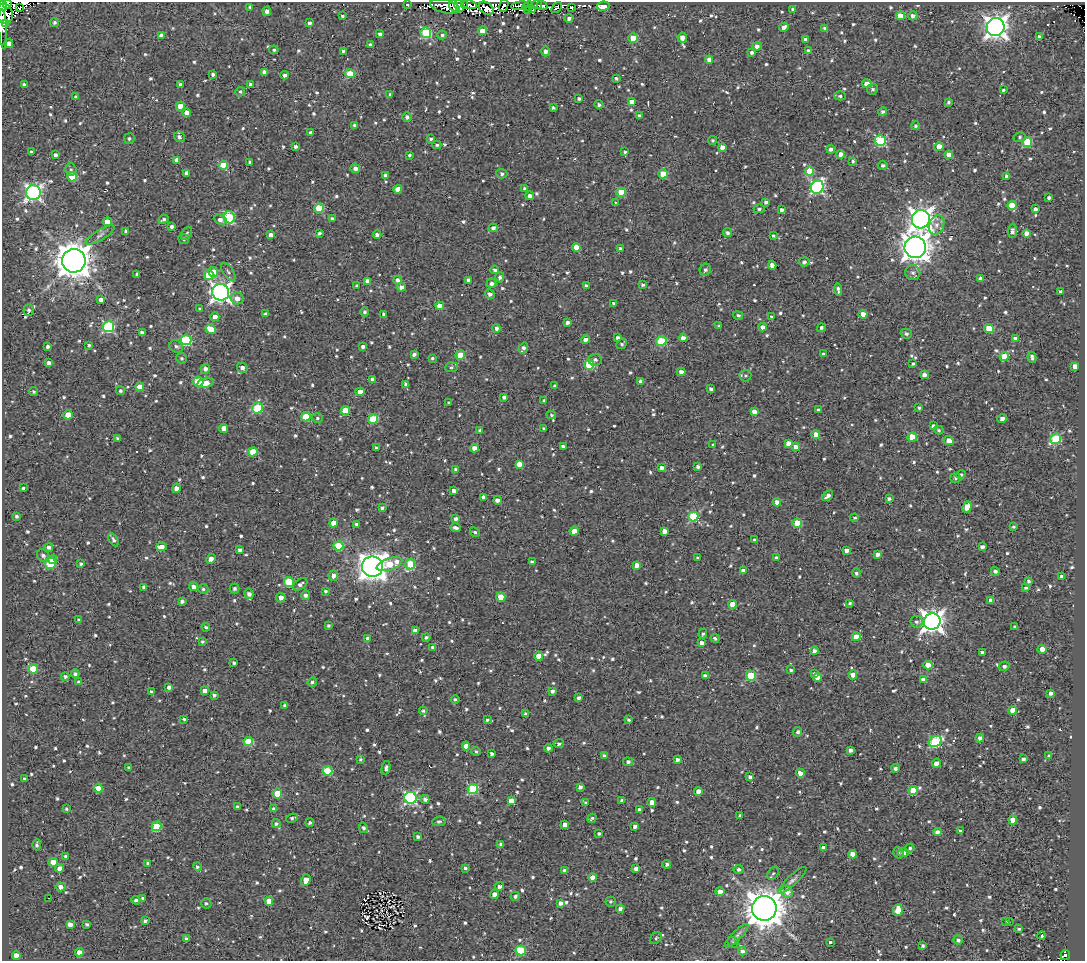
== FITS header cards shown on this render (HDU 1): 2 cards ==
NAXIS1  =                 1083
NAXIS2  =                  959

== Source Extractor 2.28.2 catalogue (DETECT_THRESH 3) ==
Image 1083 x 959 px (HDU 1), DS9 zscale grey, 1 PNG px = 1 image px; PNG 1087 x 963 px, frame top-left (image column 1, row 959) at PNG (2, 2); each listed source drawn as its Kron ellipse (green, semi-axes under 4 px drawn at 4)
Background 1.33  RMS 4.8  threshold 14.4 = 3 sigma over >= 5 px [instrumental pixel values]
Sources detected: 1014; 6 with non-positive FLUX_AUTO (blend fragments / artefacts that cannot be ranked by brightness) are neither listed nor drawn; of the other 1008, the 500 brightest by FLUX_AUTO listed and drawn (508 fainter detections omitted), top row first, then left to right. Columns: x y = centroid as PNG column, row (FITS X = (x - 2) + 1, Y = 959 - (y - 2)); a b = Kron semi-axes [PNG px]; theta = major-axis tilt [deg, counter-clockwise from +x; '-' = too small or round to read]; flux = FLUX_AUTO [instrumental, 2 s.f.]
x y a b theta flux
7 4 5 4 - 3100
407 4 3 3 - 680
465 5 4 3 - 3300
470 5 7 3 -11 7800
504 5 7 3 72 3100
536 5 6 2 9 2500
3 6 5 3 - 3100
445 6 15 6 -13 3900
454 6 6 4 -67 6800
459 6 6 4 -59 3300
520 6 9 4 7 790
527 6 6 2 42 760
542 6 5 4 - 7100
603 6 6 4 8 9100
250 7 3 3 - 560
557 7 6 3 50 1600
572 7 4 2 - 560
20 8 4 2 - 2400
486 8 8 5 -33 5500
528 9 3 2 - 710
793 9 4 3 - 760
532 10 3 2 - 640
267 11 4 4 - 1700
5 14 10 8 -70 14000
342 16 3 3 - 540
900 16 4 4 - 6300
913 16 4 4 - 1300
569 18 4 4 - 1000
54 22 4 4 - 600
5 23 4 3 - 7800
309 23 4 3 - 800
784 27 5 4 - 1800
996 27 9 9 - 230000
825 28 4 4 - 620
3 29 20 2 -86 3600
482 31 4 4 - 4800
426 33 5 5 - 23000
380 34 4 4 - 940
161 35 4 4 - 1400
442 35 5 4 - 760
1039 37 4 3 - 1200
633 38 5 4 - 6600
682 38 5 4 - 1800
805 39 4 3 - 830
9 43 4 4 - 2700
371 45 4 3 - 1100
757 46 4 4 - 1400
274 50 5 4 - 560
808 50 4 4 - 890
343 51 4 4 - 800
546 51 5 4 - 1300
752 52 4 3 - 820
709 60 4 4 - 2300
264 72 4 4 - 2500
213 74 4 3 - 860
350 74 5 4 - 9900
285 75 4 4 - 1000
616 78 3 3 - 600
180 84 3 3 - 570
250 84 4 4 - 790
867 84 5 4 - 4200
24 85 3 3 - 790
872 89 5 5 - 710
1003 90 3 3 - 540
240 92 5 4 - 620
390 94 4 3 - 670
840 96 6 4 0 610
76 97 4 3 - 710
579 98 4 3 - 740
631 102 4 4 - 2000
948 102 4 3 - 620
599 105 4 4 - 910
180 106 5 4 - 3300
553 108 3 3 - 560
883 112 4 4 - 870
186 113 4 4 - 3000
639 116 4 3 - 910
407 117 4 4 - 1000
354 125 3 3 - 630
915 126 4 4 - 620
310 132 3 3 - 590
179 137 5 5 - 1100
1020 137 6 5 - 610
129 138 5 5 - 740
431 139 3 3 - 580
713 140 4 4 - 610
880 141 5 5 - 29000
1027 142 5 5 - 14000
437 145 4 3 - 670
295 146 3 3 - 850
722 147 4 4 - 2200
939 147 4 4 - 4800
831 149 4 4 - 1200
32 152 4 3 - 1200
625 152 4 3 - 550
841 154 4 4 - 3300
55 155 4 4 - 1100
410 155 3 3 - 600
949 155 4 4 - 3000
177 160 4 4 - 2200
853 161 3 3 - 570
249 162 3 3 - 610
223 165 4 4 - 8200
883 165 5 4 - 980
355 168 5 4 - 1500
71 170 6 5 - 760
809 171 4 4 - 8400
187 173 4 4 - 1700
502 174 5 5 - 880
663 174 4 4 - 8000
385 175 4 3 - 670
1007 176 4 4 - 1500
72 177 5 5 - 9100
817 187 7 6 - 59000
524 188 4 4 - 560
398 189 4 4 - 3900
33 192 7 7 - 100000
621 192 4 4 - 9000
530 196 4 4 - 1200
1049 197 3 3 - 790
615 202 3 2 - 670
766 202 4 4 - 860
1012 205 4 4 - 8000
319 208 5 4 - 14000
759 209 5 4 - 710
1035 209 4 3 - 1200
782 210 4 3 - 1300
229 217 6 5 - 23000
332 218 4 3 - 580
164 219 5 4 - 780
921 219 9 9 - 240000
220 220 7 4 -26 1700
107 222 4 4 - 4000
937 225 10 7 67 1900
172 226 3 3 - 930
493 228 4 4 - 990
126 231 4 3 - 1000
1012 231 7 4 88 1200
319 233 4 3 - 570
727 233 4 4 - 940
186 234 7 5 59 620
1027 234 4 4 - 4100
100 235 16 5 30 1300
271 235 4 4 - 1900
377 235 4 4 - 1300
773 235 4 4 - 600
184 239 5 5 - 560
576 247 4 4 - 2800
915 247 10 10 - 390000
620 249 4 4 - 950
74 261 12 11 - 670000
804 262 5 4 - 870
772 265 4 4 - 2100
495 270 4 4 - 900
705 270 6 5 - 800
213 272 5 5 - 4600
228 272 10 5 -57 850
913 273 7 7 - 1200
137 274 4 3 - 700
209 275 5 4 - 9000
500 277 5 4 - 900
980 278 4 3 - 1100
398 280 4 4 - 1200
468 280 4 3 - 1100
367 281 4 4 - 1800
491 283 5 4 - 1100
642 285 3 3 - 640
357 286 3 3 - 590
586 286 4 3 - 750
401 287 4 4 - 1500
838 289 6 3 -83 900
221 292 8 8 - 150000
1060 292 3 3 - 910
490 294 5 4 - 1200
237 298 6 6 - 2000
101 300 4 4 - 1400
613 303 3 3 - 570
440 306 4 4 - 4000
200 309 4 3 - 660
29 310 6 5 - 810
365 312 4 4 - 820
265 314 4 3 - 650
384 314 4 3 - 650
863 314 4 4 - 2800
738 315 5 4 - 680
215 317 4 4 - 2400
771 317 4 3 - 820
567 322 4 4 - 950
719 326 4 3 - 560
108 327 6 5 - 36000
763 327 4 4 - 2300
496 328 4 4 - 1100
821 328 4 4 - 800
211 329 5 4 - 6400
989 329 5 4 - 8800
142 333 4 3 - 1200
906 334 6 5 - 870
617 337 4 4 - 810
683 338 4 4 - 2000
1015 339 4 4 - 2000
186 340 5 5 - 29000
586 340 4 4 - 2100
661 341 5 4 - 19000
622 344 6 4 41 610
89 345 3 3 - 540
48 346 3 3 - 920
176 346 7 5 -30 820
363 347 4 4 - 1200
523 348 6 3 57 1200
414 354 4 3 - 960
823 354 3 3 - 580
460 355 4 4 - 9300
1004 356 4 4 - 8000
1032 357 6 3 -74 1100
181 358 6 5 - 660
432 358 4 4 - 570
595 360 7 6 - 1000
49 363 4 4 - 1200
913 364 4 4 - 550
589 365 5 5 - 16000
1075 366 4 4 - 2500
451 367 6 5 - 720
242 368 5 4 - 1500
205 369 5 4 - 1300
681 372 4 4 - 1500
745 375 6 6 - 740
924 375 4 4 - 1800
372 379 4 3 - 1400
198 382 5 5 - 15000
641 382 4 4 - 2300
205 383 8 5 14 4000
406 384 4 3 - 990
554 386 3 3 - 570
140 387 4 4 - 4500
711 389 4 3 - 1100
34 391 4 4 - 600
120 391 5 4 - 700
360 392 4 4 - 3400
504 397 4 4 - 1100
544 400 3 3 - 560
449 403 4 3 - 750
258 408 6 5 - 18000
919 408 3 3 - 570
345 410 4 4 - 7100
818 410 3 3 - 550
754 412 4 4 - 2400
68 415 4 4 - 6300
551 415 5 4 - 600
306 417 5 4 - 9500
317 418 5 4 - 590
373 419 5 5 - 15000
1002 419 4 4 - 1300
933 426 4 4 - 1100
224 428 4 4 - 4300
544 429 4 3 - 800
480 430 3 3 - 540
939 430 5 4 - 610
816 434 4 4 - 4000
912 437 5 4 - 9500
118 438 4 3 - 660
1056 439 6 5 - 20000
949 441 5 4 - 3200
788 443 4 4 - 2100
713 445 4 3 - 620
563 447 4 4 - 1400
795 447 4 4 - 2300
376 448 3 3 - 680
474 448 4 4 - 2200
253 452 4 4 - 9200
519 464 4 4 - 3900
698 466 4 3 - 980
662 468 4 3 - 1200
456 470 4 4 - 1100
961 475 5 4 - 590
955 478 5 4 - 560
23 488 4 3 - 540
176 488 5 4 - 1800
454 491 4 3 - 1200
828 496 6 4 41 1600
484 497 4 4 - 2100
889 498 4 3 - 620
497 500 4 4 - 1300
777 502 4 4 - 1800
967 507 5 4 - 6600
382 508 4 3 - 650
16 516 3 3 - 750
693 516 5 5 - 21000
854 518 4 3 - 550
455 519 4 3 - 1000
333 523 4 4 - 3700
797 523 4 4 - 8300
356 524 4 4 - 620
1013 527 4 3 - 550
456 528 5 3 - 1100
574 531 4 4 - 5400
664 531 4 4 - 2200
475 532 5 4 - 560
113 540 7 4 -60 910
755 540 3 3 - 670
338 546 5 4 - 15000
49 547 4 4 - 1100
161 547 5 4 - 3800
982 547 4 3 - 1400
240 550 4 4 - 1000
846 550 4 3 - 1700
877 554 4 4 - 1600
43 555 7 5 -49 1000
698 558 3 3 - 550
776 558 4 3 - 780
211 559 5 4 - 1800
53 560 4 4 - 2700
532 562 4 3 - 660
50 564 5 5 - 13000
81 564 3 3 - 600
389 564 13 6 18 8800
410 564 6 4 61 12000
637 565 4 4 - 2400
372 567 10 10 - 360000
743 571 4 4 - 1900
995 571 4 4 - 990
856 573 4 4 - 690
333 576 5 4 - 1600
1062 576 3 3 - 1100
1028 581 4 3 - 760
289 582 5 5 - 14000
300 584 8 5 36 1000
144 587 4 3 - 950
193 587 4 4 - 1600
1026 588 3 3 - 540
203 589 5 5 - 740
235 589 5 5 - 800
325 591 4 3 - 660
249 594 5 4 - 1400
305 595 4 4 - 1200
501 597 4 4 - 7200
281 598 4 4 - 2100
991 600 4 3 - 1700
182 601 4 3 - 920
850 603 4 3 - 590
733 604 4 4 - 5300
79 620 4 3 - 570
932 621 8 8 - 240000
916 622 6 6 - 820
329 626 3 3 - 630
206 627 4 3 - 550
1015 627 4 4 - 1000
415 631 4 4 - 2700
703 634 5 4 - 630
426 637 4 3 - 710
856 637 4 4 - 5100
715 638 4 3 - 620
368 639 4 4 - 1900
202 642 3 3 - 570
701 643 4 4 - 1500
433 648 4 4 - 1500
1042 649 4 4 - 4700
814 651 4 4 - 1000
982 652 4 3 - 700
539 656 4 4 - 4300
234 663 3 3 - 630
928 665 4 4 - 5300
1004 666 5 4 - 1100
33 669 4 4 - 7900
791 670 3 3 - 660
75 674 4 4 - 770
814 674 4 4 - 740
853 675 4 4 - 2600
65 676 4 4 - 710
705 676 4 4 - 1400
751 676 5 5 - 15000
817 677 4 4 - 4300
923 680 4 4 - 1600
79 682 4 3 - 910
312 682 5 4 - 900
169 687 4 3 - 1200
205 691 4 4 - 3000
552 691 4 4 - 1100
151 692 4 3 - 880
1051 693 4 4 - 1300
214 695 4 3 - 810
579 698 4 3 - 870
455 699 4 4 - 720
285 706 4 4 - 880
1013 710 4 4 - 2900
423 711 4 4 - 790
525 714 4 4 - 820
184 719 3 3 - 590
487 720 4 4 - 590
629 720 4 3 - 680
798 732 5 4 - 840
980 738 4 4 - 1300
935 741 6 5 - 28000
248 742 4 4 - 11000
559 744 5 4 - 900
466 746 4 4 - 2900
548 748 4 4 - 1300
850 750 4 4 - 1000
476 751 5 4 - 540
492 754 4 3 - 930
604 755 3 3 - 620
1049 756 4 3 - 850
360 759 4 3 - 550
1023 759 4 4 - 980
677 760 4 3 - 1200
628 762 5 4 - 790
936 763 4 4 - 2700
129 768 4 3 - 960
386 768 7 4 77 1000
895 768 4 4 - 960
327 771 5 4 - 14000
800 773 5 4 - 2100
750 777 4 4 - 890
25 778 3 3 - 550
580 787 4 3 - 1100
98 788 4 4 - 4700
473 789 5 5 - 25000
913 790 4 4 - 8800
698 791 4 4 - 2500
277 794 5 4 - 9700
410 798 6 6 - 53000
425 799 4 4 - 1100
622 800 4 3 - 830
511 801 4 4 - 3600
652 802 4 4 - 2200
586 803 4 3 - 800
237 807 3 3 - 700
67 809 3 3 - 550
274 809 4 4 - 1400
640 810 4 4 - 1300
740 816 3 3 - 630
292 818 6 4 21 660
592 818 5 3 - 680
1013 820 4 4 - 4200
439 821 6 5 - 680
276 823 4 4 - 730
310 823 4 4 - 640
565 825 4 4 - 2300
157 826 5 4 - 13000
635 826 4 4 - 1400
363 828 5 4 - 960
960 831 3 3 - 600
937 832 4 4 - 1700
599 834 3 3 - 620
418 837 4 3 - 940
501 844 4 4 - 1100
37 845 5 4 - 760
823 847 4 3 - 930
910 848 5 4 - 640
899 853 6 5 - 670
904 853 5 4 - 1200
853 854 4 4 - 2900
65 856 4 3 - 710
53 862 4 4 - 6000
148 863 4 3 - 1000
667 864 4 4 - 780
197 867 4 4 - 710
60 868 4 4 - 2500
465 868 4 4 - 640
636 869 4 3 - 1800
565 870 4 4 - 760
739 870 5 4 - 910
773 873 7 5 52 680
593 877 4 4 - 3700
306 880 6 4 70 3900
792 880 19 5 43 1400
499 886 4 4 - 1600
61 887 5 4 - 2200
720 892 4 4 - 2300
787 892 6 5 - 2400
494 894 4 4 - 2400
515 896 4 4 - 910
49 898 3 2 - 1100
143 898 4 3 - 850
136 900 4 4 - 680
269 901 4 4 - 4500
610 902 5 5 - 570
206 903 5 5 - 650
561 903 4 4 - 1600
764 908 12 12 - 730000
620 909 4 4 - 1200
898 910 6 4 83 5500
145 921 4 3 - 850
1006 922 3 3 - 770
1009 922 3 2 - 1000
70 924 4 4 - 2000
87 924 4 3 - 760
1019 929 4 3 - 670
737 936 16 4 45 1200
1042 936 4 3 - 840
656 938 6 5 - 540
187 939 4 3 - 980
958 940 5 4 - 870
733 942 6 5 - 540
830 942 3 3 - 2900
923 946 3 3 - 650
521 950 5 5 - 18000
742 951 4 4 - 950
79 952 4 4 - 2000
16 955 4 4 - 2700
1065 955 5 4 - 2300
At the frame edge (FLAGS 8, measured only in part): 3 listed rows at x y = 7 4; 3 6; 3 29
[508 fainter detections neither listed nor drawn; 6 non-positive-flux detections neither listed nor drawn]